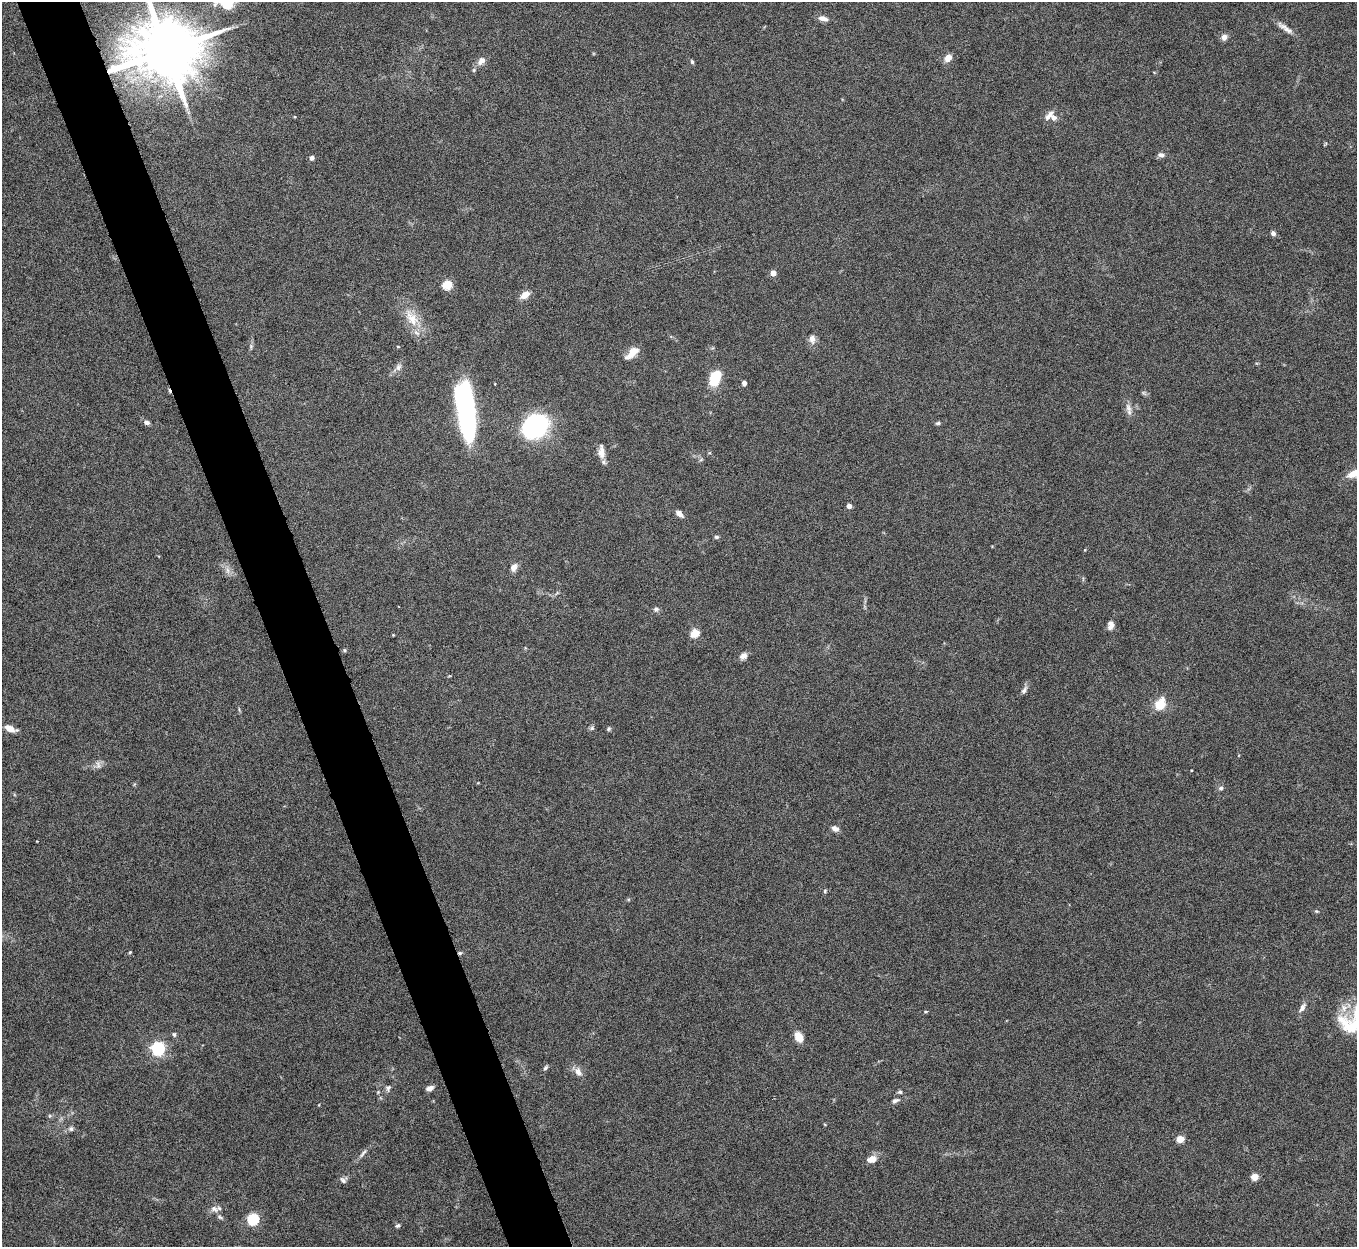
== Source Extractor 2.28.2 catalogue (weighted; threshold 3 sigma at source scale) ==
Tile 11 of 4 x 4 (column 3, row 3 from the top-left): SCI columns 2711-4065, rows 1394-2638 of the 5423 x 5406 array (HDU 1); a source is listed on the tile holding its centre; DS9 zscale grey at full resolution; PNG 1359 x 1249 px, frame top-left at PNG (2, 2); no overlay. Shown black and unused: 5% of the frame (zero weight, under 5 of 10 exposures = <1% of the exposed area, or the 3 px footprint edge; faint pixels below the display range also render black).
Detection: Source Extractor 2.28.2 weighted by HDU 2 'WHT'; one run over the whole footprint, this tile lists its part. Background 0.147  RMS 0.0057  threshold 0.0234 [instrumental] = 3 sigma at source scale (4.09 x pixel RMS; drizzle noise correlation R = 1.36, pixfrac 0.8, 0.05/0.05 arcsec/px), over >= 5 px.
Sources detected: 79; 2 inside a brighter object's white glare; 2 cosmic-ray / hot-pixel residue — not listed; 1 inside a brighter listed object's ellipse — not listed separately; the other 74 listed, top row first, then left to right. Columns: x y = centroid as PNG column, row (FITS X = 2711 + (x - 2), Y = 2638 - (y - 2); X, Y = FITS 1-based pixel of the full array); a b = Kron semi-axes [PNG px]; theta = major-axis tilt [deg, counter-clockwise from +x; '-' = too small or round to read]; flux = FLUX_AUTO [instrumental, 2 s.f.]
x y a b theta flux
823 18 13 6 -13 2.8
1285 28 25 6 -35 3.6
1224 37 7 6 - 2.6
166 50 18 15 8 5400
948 58 8 6 51 4.6
481 61 11 8 50 3.4
692 62 6 4 -72 0.85
474 70 5 5 - 0.75
1053 117 10 7 -34 3
1325 144 6 3 53 0.51
1161 155 8 6 -12 1.8
312 158 5 5 - 1.7
1273 233 6 6 - 1.5
773 273 4 4 - 6.4
447 285 5 5 - 30
525 295 9 6 32 5.5
412 318 27 15 -56 11
812 339 10 7 -87 3.2
251 346 5 5 - 0.88
632 353 19 8 41 5.8
398 367 9 7 74 2.2
714 380 11 9 87 13
744 383 5 4 - 1.9
495 384 4 2 - 0.33
1129 409 18 7 -76 3.1
467 419 48 13 -90 95
147 422 8 6 -8 1.5
938 423 6 4 11 0.94
535 426 18 13 37 140
601 452 19 8 -87 4.7
701 460 6 4 20 0.67
849 506 4 4 - 3.4
679 514 10 6 -41 2.5
716 537 6 4 11 0.94
514 567 11 8 64 2.6
228 570 9 4 -81 1.9
656 609 7 6 - 1.3
1111 625 10 7 80 2.9
695 633 5 5 - 22
393 635 3 3 - 0.4
344 650 5 3 - 0.57
743 656 10 7 33 2.6
1024 690 12 6 62 1.8
1160 704 14 10 59 9.8
592 728 7 5 46 1
10 729 13 6 -23 4.2
609 729 6 5 - 0.79
98 765 11 6 -76 1.9
1221 788 7 5 17 1.1
835 828 9 7 -25 2.2
825 891 6 4 51 0.67
1316 911 5 4 - 0.58
130 952 4 3 - 0.48
1302 1008 12 6 59 2.6
174 1034 6 5 - 1
799 1037 11 7 -60 6.4
158 1048 6 6 - 110
545 1068 7 5 56 1.1
578 1072 12 8 -60 3.4
388 1088 7 7 - 1.4
430 1088 8 5 21 2.3
378 1092 4 4 - 0.5
900 1092 5 5 - 0.98
895 1100 9 5 21 1.5
71 1129 7 6 - 1.5
1180 1139 5 4 - 13
363 1153 15 4 50 1.8
872 1159 13 9 15 4
1254 1177 7 7 - 4
343 1180 10 6 -45 1.6
214 1209 12 8 -18 2.8
220 1217 8 4 -35 1
253 1219 5 5 - 57
398 1226 6 4 36 0.87
Overlapping masked pixels (flux is a lower limit): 1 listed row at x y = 166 50
Isophote crosses this tile's border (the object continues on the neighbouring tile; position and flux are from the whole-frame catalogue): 1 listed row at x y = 166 50